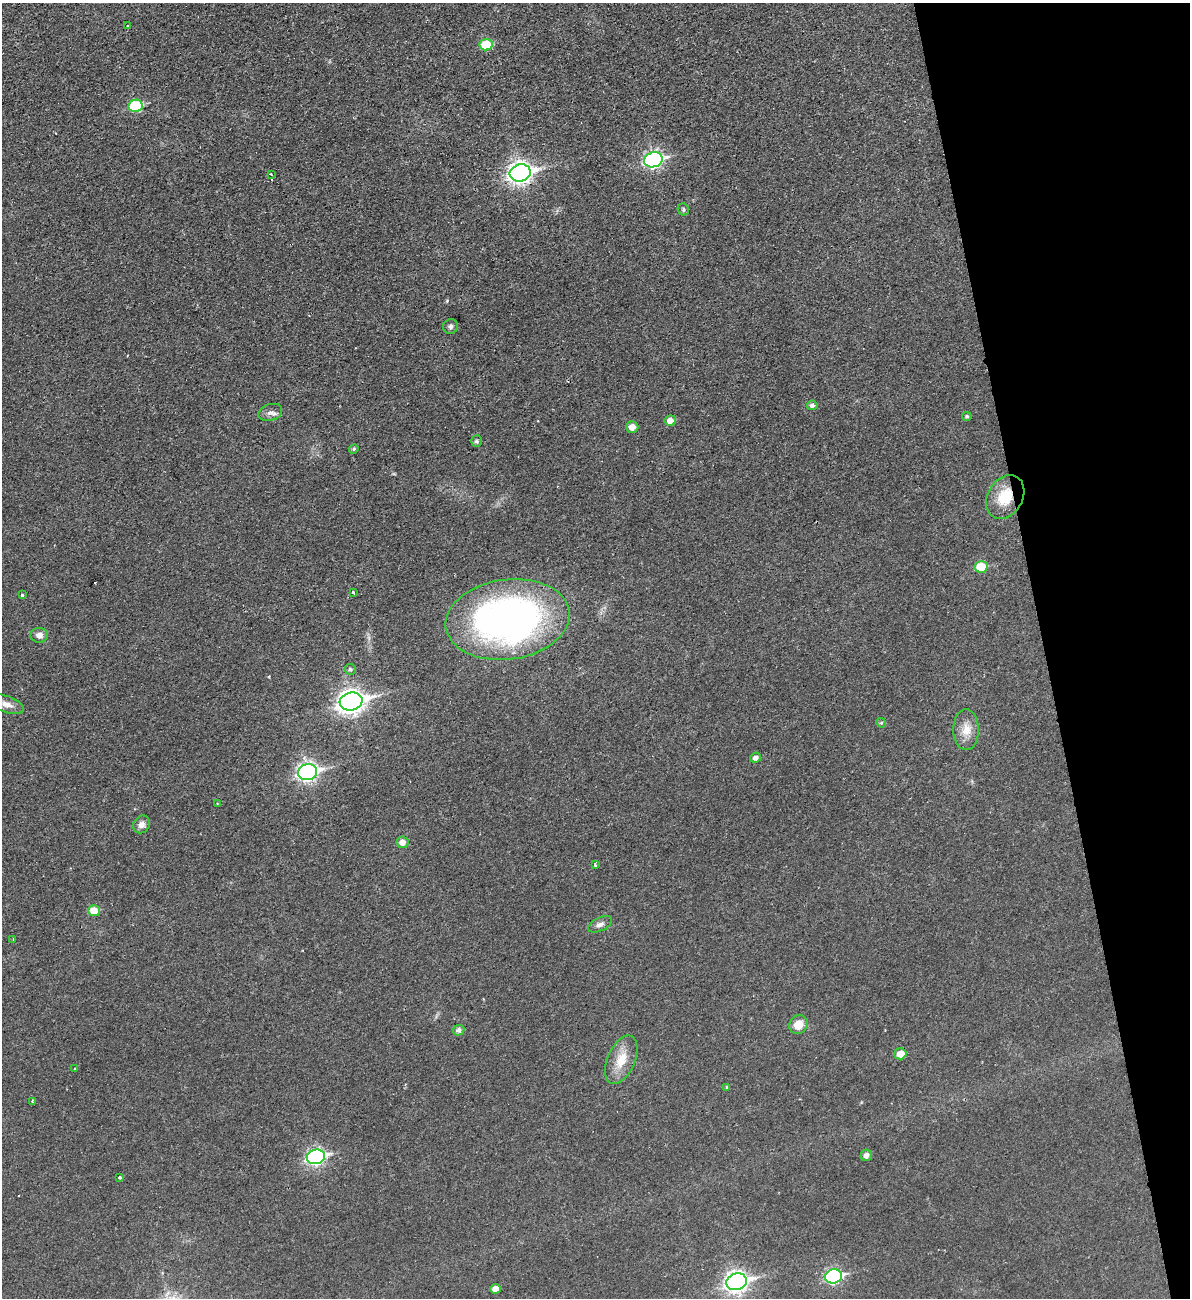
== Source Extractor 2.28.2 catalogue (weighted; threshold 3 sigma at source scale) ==
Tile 12 of 4 x 4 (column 4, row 3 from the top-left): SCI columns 3731-4918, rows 1357-2652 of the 5204 x 5300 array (HDU 1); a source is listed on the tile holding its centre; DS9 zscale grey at full resolution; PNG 1192 x 1300 px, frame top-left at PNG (2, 3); each listed source drawn as its Kron ellipse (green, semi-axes under 4 px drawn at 4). Shown black and unused: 12% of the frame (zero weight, under 2 of 3 exposures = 3% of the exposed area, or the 3 px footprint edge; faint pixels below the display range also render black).
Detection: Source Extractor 2.28.2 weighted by HDU 2 'WHT'; one run over the whole footprint, this tile lists its part. Background 0.0216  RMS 0.0048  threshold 0.0214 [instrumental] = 3 sigma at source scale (4.5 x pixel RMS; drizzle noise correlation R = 1.50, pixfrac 1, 0.05/0.05 arcsec/px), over >= 5 px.
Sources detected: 50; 2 cosmic-ray / hot-pixel residue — neither listed nor drawn; the other 48 listed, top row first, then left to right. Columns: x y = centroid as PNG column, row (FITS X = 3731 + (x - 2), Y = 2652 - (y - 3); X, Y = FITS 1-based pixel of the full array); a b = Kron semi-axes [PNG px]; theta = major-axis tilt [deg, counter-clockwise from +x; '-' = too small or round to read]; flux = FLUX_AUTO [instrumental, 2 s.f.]
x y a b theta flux
127 26 3 2 - 1
486 45 6 6 - 15
135 106 7 6 - 31
653 160 9 7 16 120
520 173 10 8 14 270
271 175 4 2 - 0.64
683 209 6 5 - 0.99
450 327 7 7 - 1.5
812 405 5 4 - 1.5
270 412 12 8 19 2.4
967 416 5 4 - 0.78
670 421 6 5 - 3.4
632 427 6 5 - 3.8
476 441 6 5 - 1.2
354 449 5 4 - 0.71
1005 497 23 17 59 15
981 567 6 5 - 16
353 592 4 3 - 1
22 595 3 3 - 1.7
508 620 62 40 7 210
39 635 8 7 - 2.7
350 669 5 5 - 0.93
351 701 11 9 13 360
7 704 18 8 -20 3.6
881 723 5 4 - 0.63
966 730 20 12 -90 6.8
756 758 5 5 - 2.4
308 772 9 8 - 180
217 804 4 3 - 0.34
142 824 9 8 - 2.4
402 842 6 5 - 3.2
595 865 4 3 - 0.57
94 911 6 5 - 8.4
600 924 13 6 25 2.2
13 939 3 2 - 0.39
798 1025 10 9 - 6.8
459 1030 6 5 - 1.6
900 1054 6 5 - 5.5
621 1060 26 13 67 9.9
74 1069 3 2 - 0.69
726 1087 4 3 - 0.85
32 1101 4 3 - 0.88
866 1155 6 5 - 2.2
316 1157 9 7 15 120
120 1177 3 3 - 1.8
833 1276 8 7 - 67
736 1282 10 8 16 240
495 1289 5 5 - 3.4
Overlapping masked pixels (flux is a lower limit): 1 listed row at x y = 1005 497